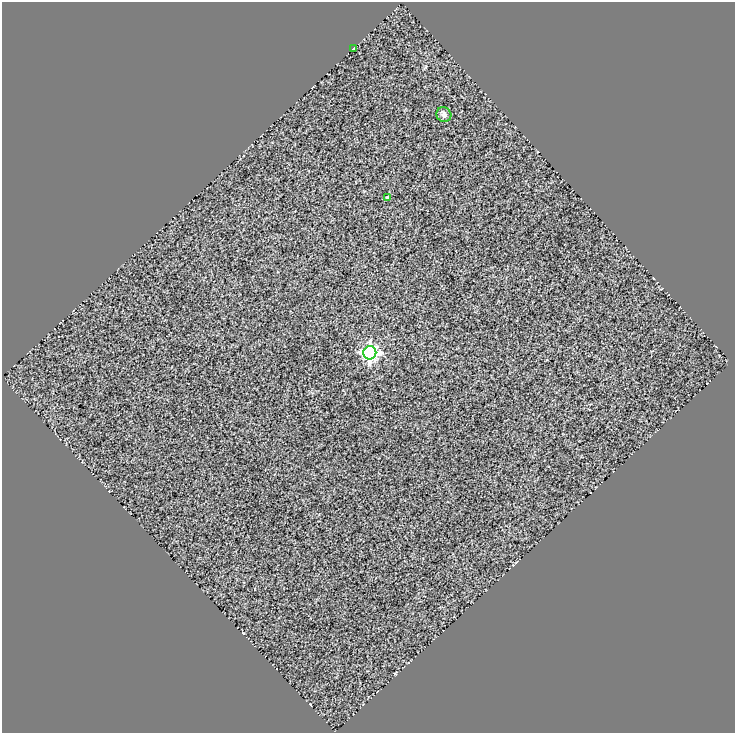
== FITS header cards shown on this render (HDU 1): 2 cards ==
NAXIS1  =                  733
NAXIS2  =                  731

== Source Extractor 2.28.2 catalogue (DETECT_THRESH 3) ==
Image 733 x 731 px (HDU 1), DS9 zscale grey, 1 PNG px = 1 image px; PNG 737 x 735 px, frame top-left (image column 1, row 731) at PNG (2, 2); each listed source drawn as its Kron ellipse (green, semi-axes under 4 px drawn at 4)
Background 0.644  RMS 1.6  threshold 4.66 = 3 sigma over >= 5 px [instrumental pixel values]
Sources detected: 4; all 4 listed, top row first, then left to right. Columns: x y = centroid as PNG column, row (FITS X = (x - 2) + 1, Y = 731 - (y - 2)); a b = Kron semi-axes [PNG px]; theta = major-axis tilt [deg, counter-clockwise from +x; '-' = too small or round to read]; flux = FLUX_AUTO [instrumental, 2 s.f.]
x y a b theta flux
354 48 3 2 - 71
444 115 8 7 - 380
387 197 4 3 - 120
370 353 6 6 - 29000